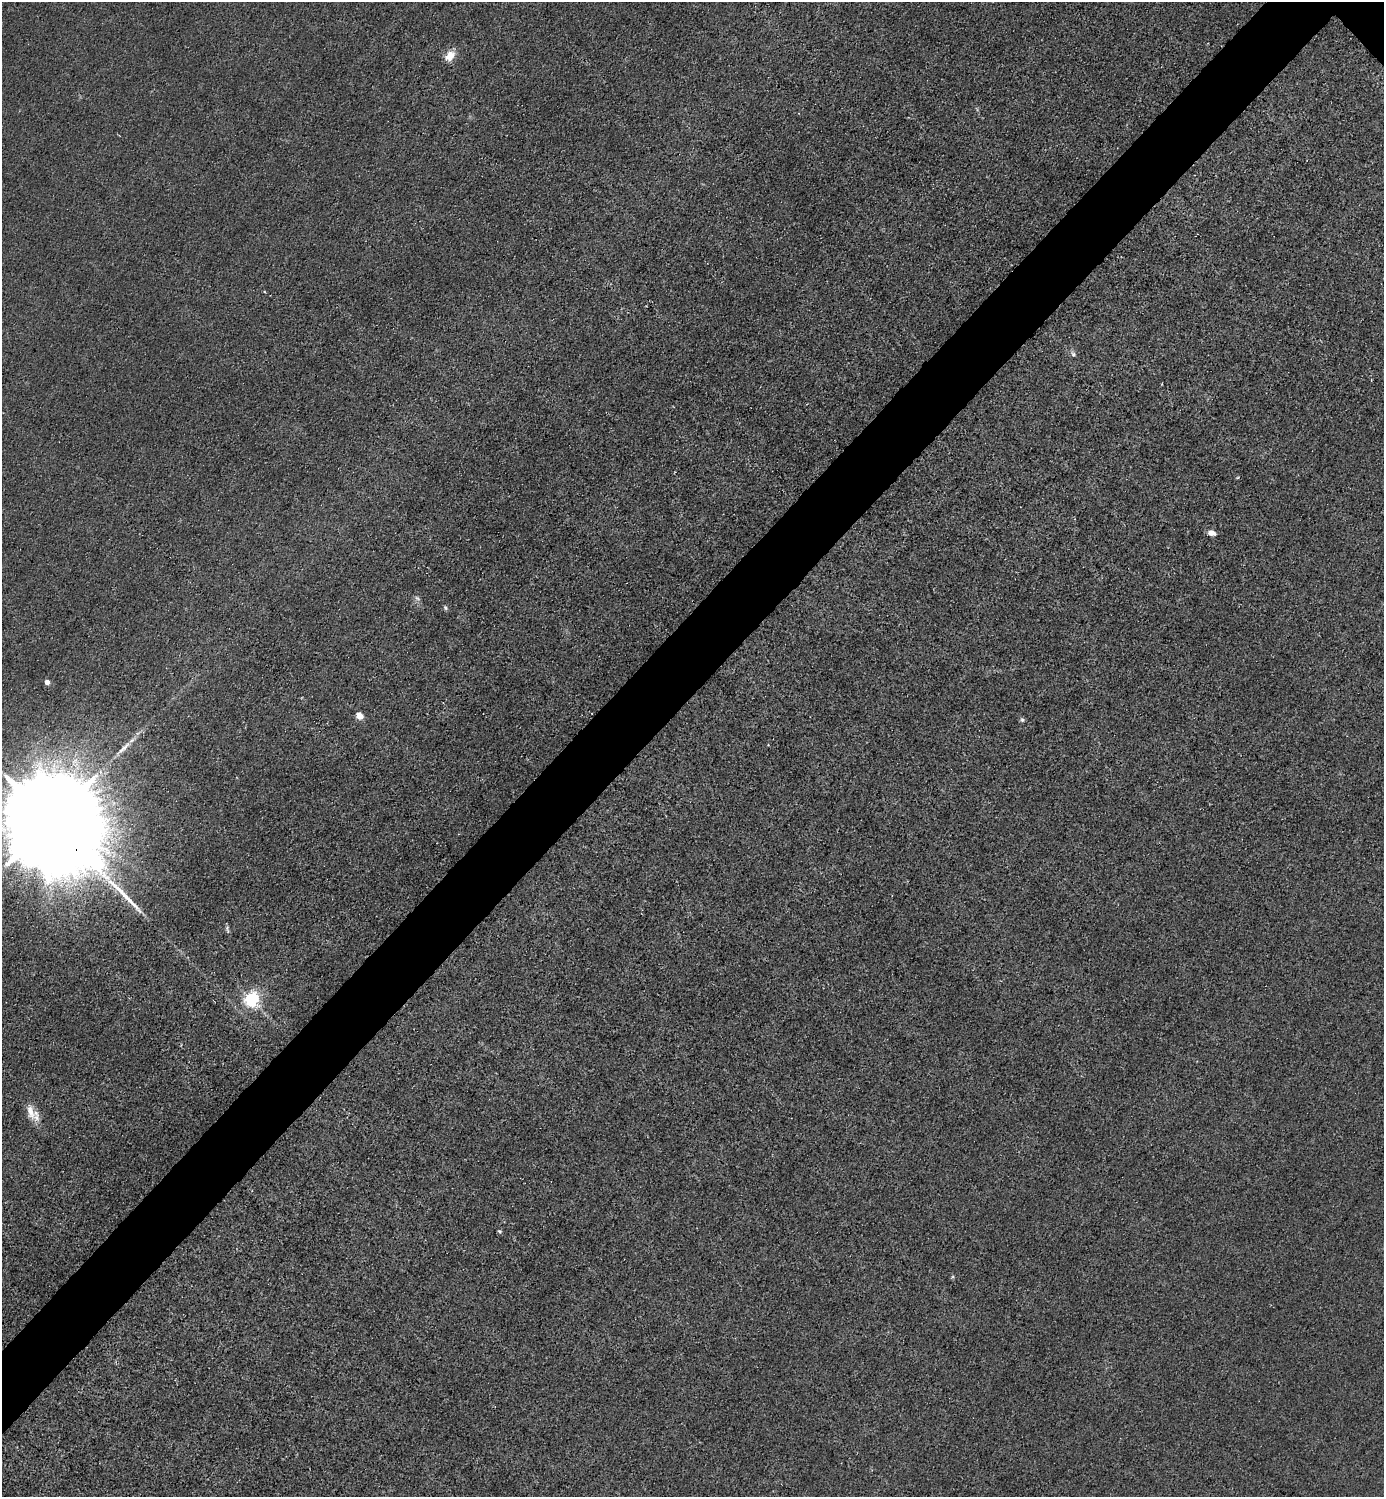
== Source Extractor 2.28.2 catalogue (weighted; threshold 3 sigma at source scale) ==
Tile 7 of 4 x 4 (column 3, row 2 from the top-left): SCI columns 3063-4444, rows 2992-4486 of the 5983 x 5983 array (HDU 1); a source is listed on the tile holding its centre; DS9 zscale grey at full resolution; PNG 1386 x 1499 px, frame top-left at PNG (2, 2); no overlay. Shown black and unused: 5% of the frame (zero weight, under 3 of 4 exposures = <1% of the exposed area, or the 3 px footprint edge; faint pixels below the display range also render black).
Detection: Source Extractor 2.28.2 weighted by HDU 2 'WHT'; one run over the whole footprint, this tile lists its part. Background 0.0215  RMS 0.0062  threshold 0.0278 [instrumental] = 3 sigma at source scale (4.5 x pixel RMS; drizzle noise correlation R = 1.50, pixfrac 1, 0.05/0.05 arcsec/px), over >= 5 px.
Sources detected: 16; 1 long thin detection or spike segment (spike, bleed or trail) — not listed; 1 inside a brighter listed object's ellipse — not listed separately; the other 14 listed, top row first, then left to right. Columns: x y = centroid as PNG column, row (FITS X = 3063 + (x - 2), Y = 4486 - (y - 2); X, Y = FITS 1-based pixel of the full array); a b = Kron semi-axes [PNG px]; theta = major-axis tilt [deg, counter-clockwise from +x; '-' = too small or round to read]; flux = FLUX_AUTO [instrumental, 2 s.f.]
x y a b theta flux
449 56 13 10 49 7.7
265 292 3 2 - 0.63
1073 354 8 6 -46 1.7
1212 533 9 6 -12 3.5
417 598 9 4 -35 1.4
445 608 6 5 - 1.1
47 682 4 4 - 4.2
359 716 5 4 - 13
1022 720 6 6 - 1.2
50 821 53 20 -48 38000
227 929 11 4 -78 1.4
251 999 6 6 - 200
30 1111 23 10 -74 7.6
500 1231 6 4 -40 1
Overlapping masked pixels (flux is a lower limit): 1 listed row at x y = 50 821